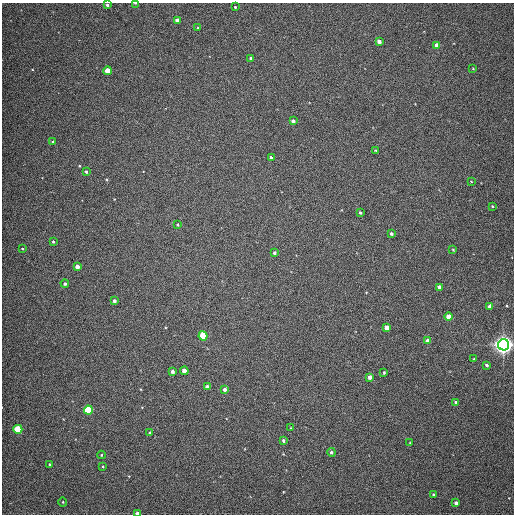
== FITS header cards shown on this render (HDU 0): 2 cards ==
NAXIS1  =                  512
NAXIS2  =                  512

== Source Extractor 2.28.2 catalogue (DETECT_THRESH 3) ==
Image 512 x 512 px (HDU 0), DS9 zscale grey, 1 PNG px = 1 image px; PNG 516 x 516 px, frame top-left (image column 1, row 512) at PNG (2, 3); each listed source drawn as its Kron ellipse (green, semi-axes under 4 px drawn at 4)
Background 412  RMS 11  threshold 31.8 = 3 sigma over >= 5 px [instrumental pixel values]
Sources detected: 57; all 57 listed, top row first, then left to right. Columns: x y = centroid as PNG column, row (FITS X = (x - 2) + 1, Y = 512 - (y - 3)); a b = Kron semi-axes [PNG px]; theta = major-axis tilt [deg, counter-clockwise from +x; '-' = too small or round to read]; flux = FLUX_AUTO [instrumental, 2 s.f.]
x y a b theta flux
135 3 3 2 - 600
107 5 3 3 - 1500
235 7 3 3 - 660
177 20 4 3 - 3900
198 28 3 3 - 690
379 41 4 3 - 2900
437 45 4 4 - 5000
251 58 4 3 - 2200
473 69 4 2 - 500
108 71 4 4 - 14000
293 121 4 3 - 2200
53 142 3 3 - 670
376 150 4 3 - 660
271 157 3 3 - 1100
86 172 4 3 - 1400
471 181 4 2 - 470
492 206 3 3 - 650
360 213 4 3 - 1200
177 225 3 3 - 650
391 234 3 3 - 1600
53 242 4 3 - 910
22 249 4 2 - 540
453 250 3 2 - 570
274 253 4 3 - 1500
77 267 4 3 - 3900
65 284 4 4 - 1300
440 287 4 4 - 4600
114 301 4 4 - 1800
490 306 4 4 - 4400
448 316 4 4 - 7400
387 328 4 4 - 6000
203 336 4 4 - 33000
428 341 4 4 - 5100
504 345 5 5 - 550000
474 359 3 3 - 500
487 365 4 3 - 1200
172 371 4 3 - 1900
184 371 4 4 - 6800
384 372 3 2 - 800
370 377 4 4 - 3600
207 387 4 4 - 3500
224 389 4 4 - 2300
456 402 3 3 - 1100
88 410 4 4 - 43000
291 428 4 3 - 490
18 429 4 4 - 37000
150 433 3 3 - 1900
283 440 3 3 - 1300
410 443 3 2 - 520
331 452 4 4 - 1200
101 455 4 3 - 560
49 464 3 3 - 650
103 466 4 3 - 570
433 495 3 2 - 850
63 502 4 4 - 690
456 503 3 3 - 2200
137 513 4 3 - 3500
At the frame edge (FLAGS 8, measured only in part): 3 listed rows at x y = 135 3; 107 5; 137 513